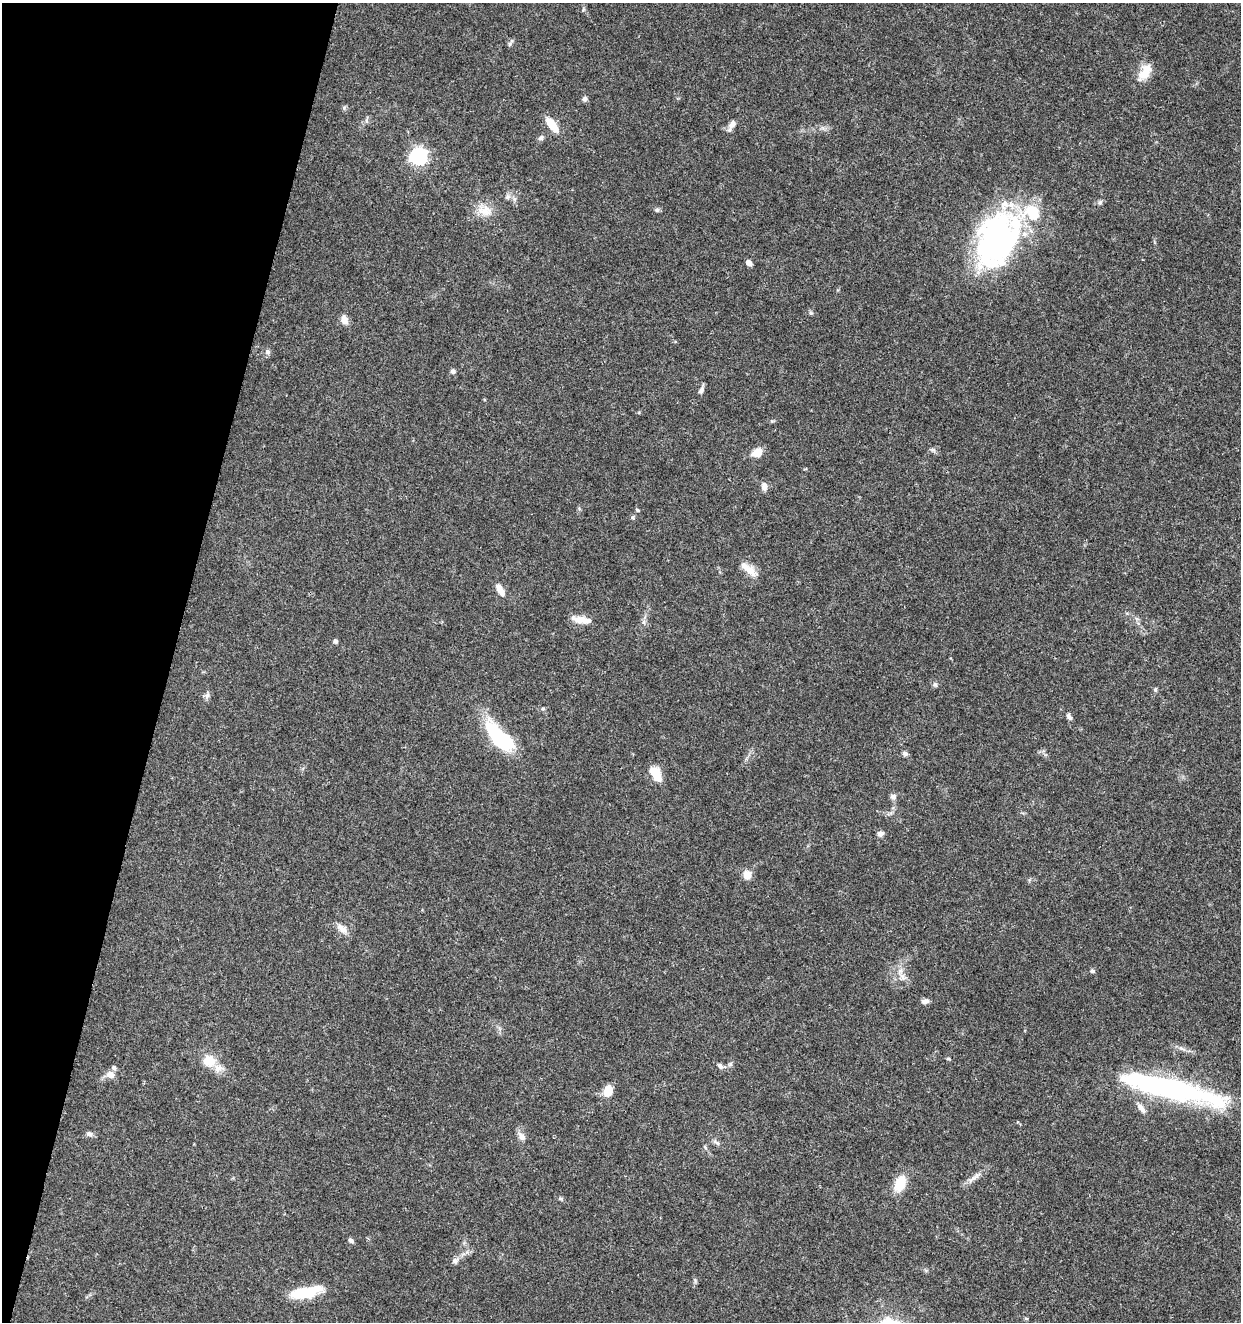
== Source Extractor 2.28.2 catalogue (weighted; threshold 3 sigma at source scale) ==
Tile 9 of 4 x 4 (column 1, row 3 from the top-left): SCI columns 283-1521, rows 1325-2644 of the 5462 x 5297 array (HDU 1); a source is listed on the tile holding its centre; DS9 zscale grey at full resolution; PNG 1243 x 1324 px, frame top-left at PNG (2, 3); no overlay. Shown black and unused: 14% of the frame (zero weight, under 3 of 5 exposures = <1% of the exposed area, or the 3 px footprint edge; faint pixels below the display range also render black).
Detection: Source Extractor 2.28.2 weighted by HDU 2 'WHT'; one run over the whole footprint, this tile lists its part. Background 0.0333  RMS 0.0025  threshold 0.0112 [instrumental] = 3 sigma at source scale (4.5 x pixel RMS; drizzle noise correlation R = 1.50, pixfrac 1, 0.0396/0.0396 arcsec/px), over >= 5 px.
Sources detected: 71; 3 inside a brighter object's white glare — not listed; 5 inside a brighter listed object's ellipse — not listed separately; the other 63 listed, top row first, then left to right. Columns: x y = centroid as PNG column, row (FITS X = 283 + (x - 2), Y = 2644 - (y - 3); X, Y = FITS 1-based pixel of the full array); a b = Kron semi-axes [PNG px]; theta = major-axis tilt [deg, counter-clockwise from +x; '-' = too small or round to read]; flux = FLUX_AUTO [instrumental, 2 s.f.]
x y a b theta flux
510 44 8 5 71 0.52
1144 74 17 14 17 3.5
584 99 7 6 - 0.6
732 124 13 8 58 1.5
552 125 20 8 -51 4.3
541 138 7 6 - 0.73
419 156 7 7 - 79
508 197 7 6 - 0.69
514 199 7 4 -89 0.53
1100 202 6 6 - 0.52
485 210 22 13 -7 3.7
657 210 6 6 - 0.49
999 240 60 42 74 68
749 263 5 4 - 1.6
344 320 12 9 -74 1.6
268 351 7 7 - 0.69
453 371 6 5 - 0.68
701 390 10 6 61 0.84
757 452 10 8 33 3.4
764 486 10 7 -89 1.4
637 510 5 4 - 0.33
633 517 6 5 - 0.41
751 572 20 13 -43 3
500 589 18 8 -61 2
579 620 17 10 2 2.8
644 622 7 4 -72 0.52
335 641 5 4 - 0.67
935 685 7 5 -73 0.55
1155 689 6 5 - 0.43
207 695 8 6 69 0.74
543 708 6 4 1 0.33
1069 717 9 5 -57 0.77
498 740 40 13 -60 18
905 753 7 6 - 0.65
656 773 19 10 -59 4.3
893 797 8 7 - 0.9
880 834 9 7 -2 0.81
747 875 11 11 - 2.1
342 929 16 9 -41 1.9
900 971 10 7 75 1.4
1092 971 6 5 - 0.52
925 1001 9 6 9 0.94
1182 1048 11 5 -22 0.94
948 1059 6 3 0 0.28
209 1061 14 14 - 4.4
730 1064 7 5 45 0.55
720 1066 8 6 -50 0.77
110 1074 9 8 - 1.9
1176 1089 108 22 -16 50
608 1091 10 8 69 4.6
1141 1108 18 6 -52 1.5
89 1134 8 6 -16 0.8
521 1136 13 8 -57 1.4
717 1143 11 4 -40 0.7
705 1147 7 4 -46 0.37
973 1178 28 6 34 1.9
900 1183 20 12 67 5.1
561 1198 6 5 - 0.44
351 1240 7 5 -34 0.65
455 1261 8 8 - 0.9
695 1280 7 4 90 0.45
306 1292 32 10 12 11
1026 1318 6 4 -2 0.28
Unlisted compact peaks at least as high as the median listed source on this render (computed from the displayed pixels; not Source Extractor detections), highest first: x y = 344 108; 811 313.